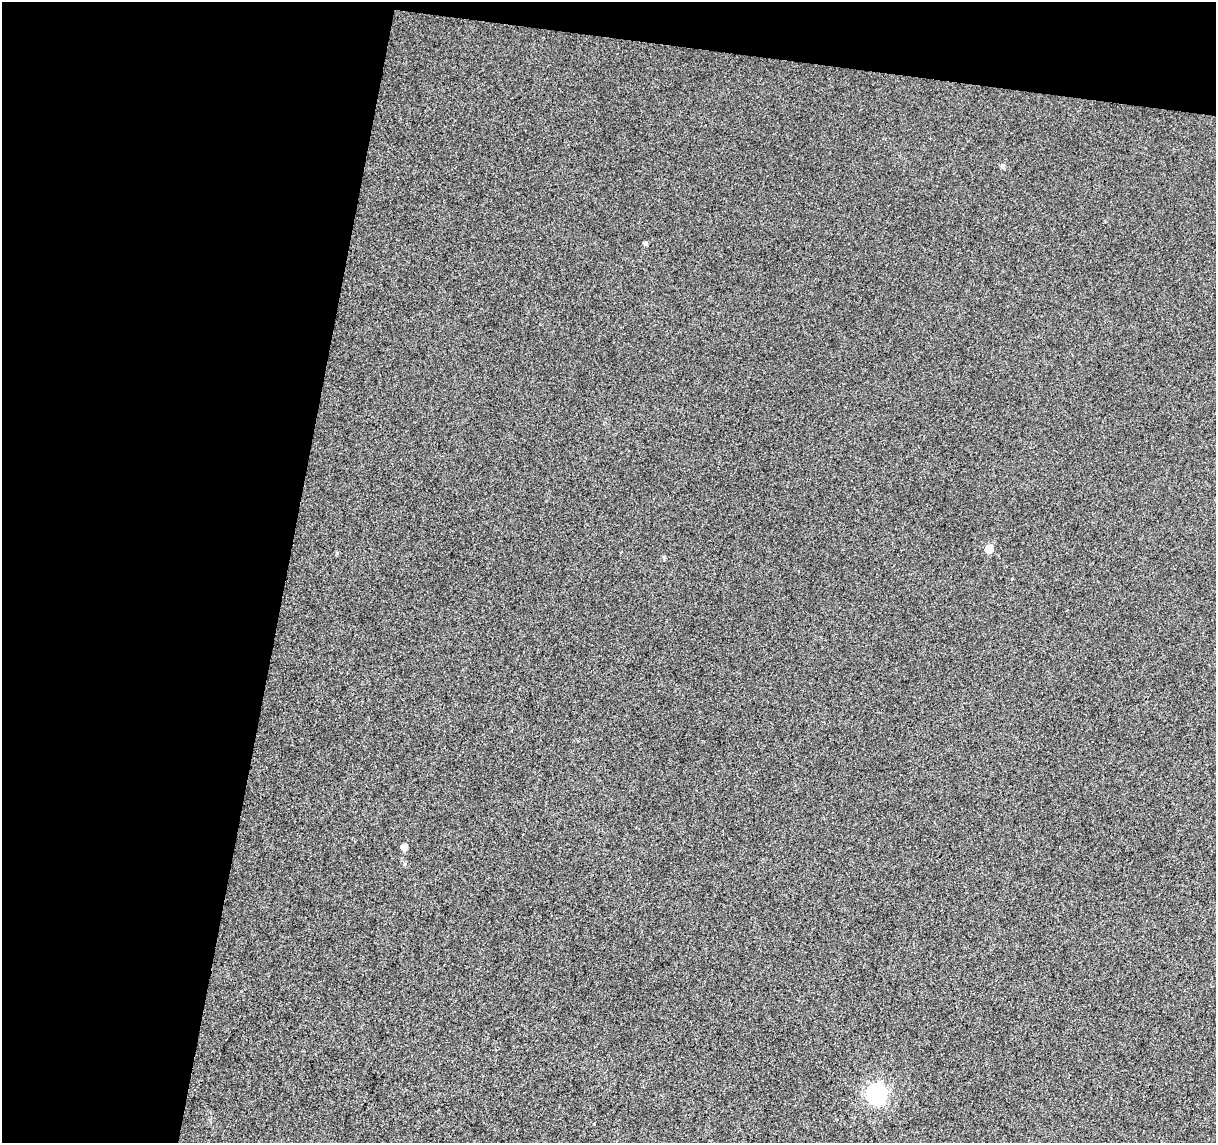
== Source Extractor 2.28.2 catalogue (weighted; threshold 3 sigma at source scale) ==
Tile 1 of 2 x 2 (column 1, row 1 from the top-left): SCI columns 1-1214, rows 1269-2409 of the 2429 x 2522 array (HDU 1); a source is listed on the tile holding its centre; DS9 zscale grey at full resolution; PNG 1218 x 1145 px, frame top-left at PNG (2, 2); no overlay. Shown black and unused: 27% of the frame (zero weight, under 3 of 4 exposures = <1% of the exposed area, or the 3 px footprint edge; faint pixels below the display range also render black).
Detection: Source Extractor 2.28.2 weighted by HDU 2 'WHT'; one run over the whole footprint, this tile lists its part. Background 0.0124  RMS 0.011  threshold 0.0494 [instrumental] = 3 sigma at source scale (4.5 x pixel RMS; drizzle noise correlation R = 1.50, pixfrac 1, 0.0396/0.0396 arcsec/px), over >= 5 px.
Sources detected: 6; all 6 listed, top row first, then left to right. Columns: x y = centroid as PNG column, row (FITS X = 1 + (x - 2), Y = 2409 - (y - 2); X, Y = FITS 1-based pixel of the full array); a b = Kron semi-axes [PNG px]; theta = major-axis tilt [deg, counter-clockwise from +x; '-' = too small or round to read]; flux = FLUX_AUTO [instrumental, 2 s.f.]
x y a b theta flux
1002 166 5 5 - 2.8
645 243 4 4 - 2.2
989 549 6 6 - 15
664 557 5 4 - 1.4
404 847 6 5 - 6.2
877 1094 9 8 - 340